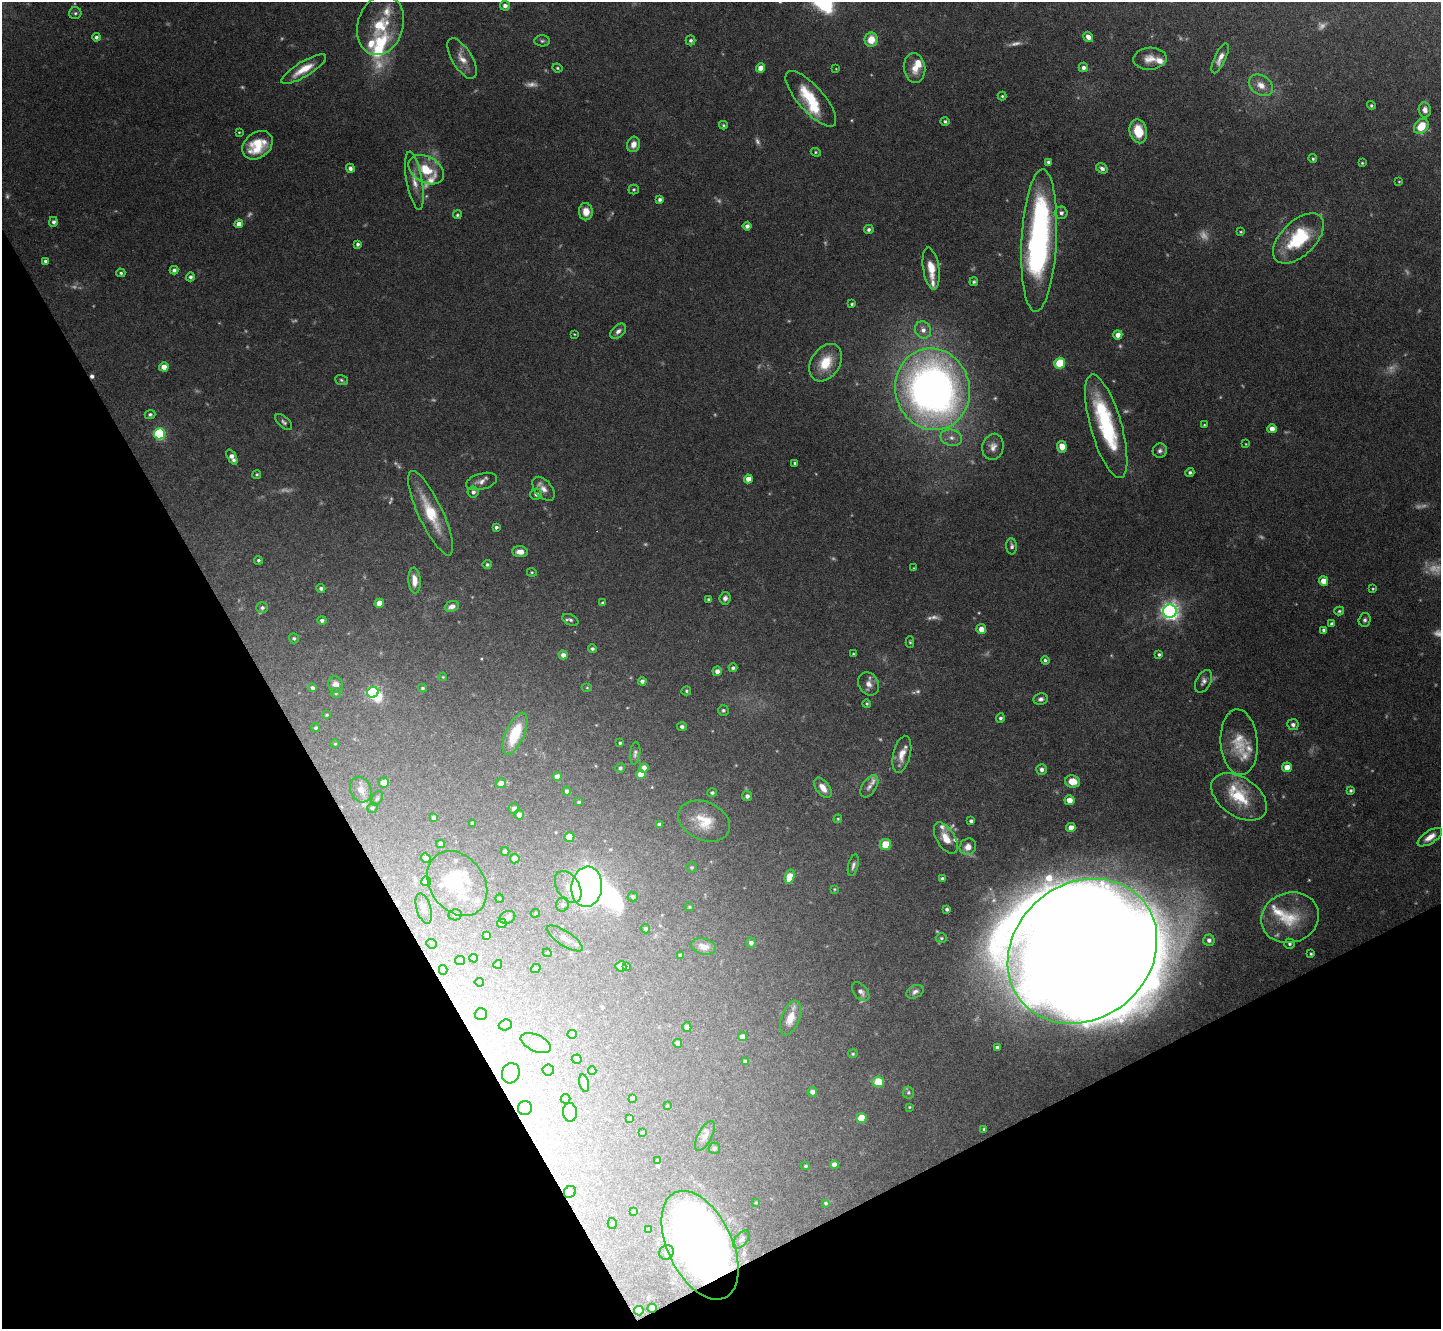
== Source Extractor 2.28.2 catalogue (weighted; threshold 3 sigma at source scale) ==
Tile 14 of 4 x 4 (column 2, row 4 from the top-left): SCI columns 1441-2879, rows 153-1479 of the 5758 x 5748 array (HDU 1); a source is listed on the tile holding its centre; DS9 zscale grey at full resolution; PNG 1443 x 1331 px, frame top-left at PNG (2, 2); each listed source drawn as its Kron ellipse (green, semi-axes under 4 px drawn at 4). Shown black and unused: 28% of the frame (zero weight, under 5 of 10 exposures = <1% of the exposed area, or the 3 px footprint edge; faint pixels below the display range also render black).
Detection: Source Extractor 2.28.2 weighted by HDU 2 'WHT'; one run over the whole footprint, this tile lists its part. Background 0.0974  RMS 0.0027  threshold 0.0112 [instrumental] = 3 sigma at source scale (4.09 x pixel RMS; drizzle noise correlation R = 1.36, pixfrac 0.8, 0.05/0.05 arcsec/px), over >= 5 px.
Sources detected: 342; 36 too faint to see at this stretch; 8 inside a brighter object's white glare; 2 cosmic-ray / hot-pixel residue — neither listed nor drawn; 22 inside a brighter listed object's ellipse — not listed separately; the other 274 listed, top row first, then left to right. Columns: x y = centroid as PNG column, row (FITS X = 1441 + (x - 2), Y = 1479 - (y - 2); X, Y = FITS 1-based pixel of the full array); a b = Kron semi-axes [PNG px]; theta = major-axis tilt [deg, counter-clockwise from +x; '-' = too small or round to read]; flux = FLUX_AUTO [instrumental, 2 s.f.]
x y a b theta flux
505 6 5 5 - 1
75 13 6 6 - 0.58
380 25 30 23 73 11
96 37 4 4 - 0.67
1088 37 5 4 - 1.6
690 40 5 5 - 0.66
871 40 7 6 - 4.6
542 41 8 5 -2 0.6
462 58 23 10 -59 3
1220 58 16 5 65 1.9
1150 59 16 11 3 2.9
1083 67 5 5 - 0.92
557 68 5 3 - 0.34
761 68 4 4 - 2.8
914 68 15 11 -83 3.2
304 69 25 7 31 5.2
836 69 4 3 - 0.19
1261 85 13 9 -35 2.7
1002 96 4 4 - 0.36
811 99 35 12 -48 10
1371 105 4 4 - 0.41
1425 110 7 6 - 1.5
945 121 4 4 - 0.54
723 125 4 3 - 0.36
1421 126 8 6 47 6
1138 131 12 8 -77 6.4
239 132 3 3 - 0.23
633 144 8 6 74 1.9
257 145 17 12 38 7.4
816 152 5 4 - 0.35
1313 159 4 4 - 0.42
1048 162 4 4 - 0.62
1362 163 3 3 - 0.27
350 168 5 4 - 0.84
1102 168 6 4 -31 0.91
426 170 19 13 -30 7.2
414 181 29 8 -80 3.4
1399 181 4 2 - 0.19
634 189 5 5 - 0.43
660 199 4 4 - 0.7
586 212 8 7 - 2.8
1061 213 6 6 - 0.92
457 215 4 4 - 0.44
53 222 5 4 - 0.82
239 224 4 4 - 2.3
747 226 4 4 - 1
869 229 5 4 - 0.6
1241 232 4 3 - 0.27
1298 238 31 17 44 17
1039 240 71 17 87 79
357 244 4 3 - 0.62
45 261 3 3 - 0.62
931 268 21 8 -81 4.3
174 270 4 4 - 0.71
121 273 4 4 - 0.42
190 277 4 4 - 0.68
974 282 4 4 - 0.48
852 304 4 3 - 0.46
923 330 9 7 -70 1.6
618 331 9 6 42 1.2
574 334 3 2 - 0.2
1118 335 4 4 - 2.2
825 363 20 14 57 7.3
1060 363 5 5 - 10
164 367 4 4 - 3
341 380 7 5 -20 0.51
933 389 41 37 -76 180
150 414 5 4 - 0.51
284 422 10 5 -42 0.75
1204 425 4 3 - 0.29
1106 426 54 15 -74 25
1272 429 4 4 - 2
159 434 5 5 - 31
951 438 11 8 -13 1.6
1246 444 3 3 - 0.2
993 447 13 10 76 2.1
1062 447 6 5 - 3.2
1160 451 7 7 - 0.84
232 457 8 4 -62 1.9
795 463 4 3 - 0.52
1190 472 4 4 - 0.59
257 474 4 4 - 0.43
748 479 4 4 - 2.4
482 481 16 8 15 1.6
543 489 14 8 -49 1.9
473 492 5 5 - 0.83
536 494 6 5 - 1.1
431 513 46 12 -65 10
496 527 4 3 - 0.65
1012 546 8 5 -88 0.78
520 552 8 5 -4 1.8
258 560 4 4 - 0.52
487 565 4 4 - 0.55
914 568 3 3 - 0.25
532 572 5 4 - 0.33
414 580 13 6 -86 2.6
1323 581 4 4 - 3.1
321 588 4 4 - 0.59
1373 589 4 3 - 0.28
725 598 6 5 - 1.1
708 599 4 4 - 0.49
379 603 4 4 - 3.8
603 603 4 4 - 0.71
452 606 7 5 22 1.5
262 608 6 5 - 0.65
1170 611 7 6 - 140
1339 611 5 4 - 0.41
322 620 4 4 - 0.74
570 620 9 5 -27 0.72
1365 620 7 6 - 0.74
1332 624 4 4 - 0.81
981 629 5 5 - 2.6
1323 630 4 3 - 0.65
294 638 5 4 - 0.43
910 642 6 4 -89 0.4
592 649 4 4 - 0.61
853 654 3 3 - 0.29
1159 654 4 3 - 0.46
563 655 4 4 - 1.4
1045 660 4 4 - 0.52
733 668 4 4 - 0.65
717 671 4 4 - 1.4
443 677 4 3 - 0.26
642 681 4 4 - 0.86
1203 681 12 7 62 1.1
869 684 12 9 -60 1.9
335 685 8 7 - 1.8
312 688 4 3 - 0.69
423 688 4 3 - 0.41
587 688 5 3 - 0.26
686 691 5 4 - 0.39
373 692 6 5 - 43
336 693 5 5 - 0.41
1041 699 7 6 - 0.87
867 704 4 4 - 0.36
723 710 5 5 - 0.5
327 715 4 3 - 0.32
1000 718 5 4 - 0.62
1293 725 5 5 - 0.85
682 727 5 4 - 0.71
316 728 4 4 - 0.5
515 734 22 9 66 9.7
1239 742 33 18 -86 7.3
620 743 3 3 - 0.4
335 744 4 4 - 0.27
635 753 11 5 83 0.75
902 754 19 8 76 3.2
1287 767 5 5 - 4
620 768 5 4 - 0.58
644 768 4 4 - 2
1042 769 5 5 - 1
641 774 5 4 - 3
557 777 4 4 - 2.3
1073 781 7 6 - 3.4
384 783 5 5 - 3.3
501 783 5 5 - 2.1
869 786 12 7 56 1.4
823 788 11 6 -53 2.7
361 790 13 10 -66 2.8
1351 790 4 3 - 0.46
567 791 4 4 - 0.67
712 793 5 4 - 0.58
747 796 5 5 - 1.1
1239 797 31 19 -35 11
377 798 7 5 61 0.55
1069 800 5 5 - 2.6
579 802 4 3 - 0.34
372 808 5 5 - 0.51
514 808 5 5 - 1.1
519 815 5 4 - 2
434 817 4 3 - 0.82
838 819 4 3 - 0.28
704 821 27 19 -24 7.8
971 821 4 4 - 0.71
472 823 3 3 - 0.43
659 825 4 4 - 1.2
1071 828 4 4 - 2.7
569 837 5 5 - 4.3
1430 837 14 6 33 2.3
946 838 17 9 -58 3.5
441 844 4 4 - 1.2
886 845 5 5 - 6.3
968 847 8 8 - 2.3
505 851 4 4 - 1.1
426 858 5 4 - 1.2
515 859 5 4 - 4.1
853 865 11 5 75 0.84
691 867 5 5 - 0.46
790 877 7 5 72 5.5
943 879 3 3 - 0.66
426 881 5 5 - 5.1
457 883 35 27 -54 13
568 887 17 11 -58 4.1
587 887 20 15 83 98
834 889 3 3 - 0.24
633 897 5 4 - 0.65
499 899 4 4 - 0.33
562 904 7 6 - 0.92
689 907 4 3 - 0.29
424 909 16 7 -73 1.6
947 909 4 3 - 0.58
535 913 5 3 - 0.28
455 915 6 5 - 0.7
507 917 8 6 24 0.83
1290 918 29 25 18 11
502 923 5 4 - 3.2
645 929 5 4 - 0.54
486 935 4 3 - 0.75
565 938 21 7 -33 2.1
941 938 5 4 - 0.45
1209 940 5 5 - 0.95
751 943 5 5 - 1
431 944 5 4 - 0.36
1289 944 5 5 - 0.51
703 946 13 8 -14 2.3
1082 951 79 67 40 2800
547 953 4 4 - 0.31
1311 954 3 3 - 0.39
681 955 4 4 - 0.97
474 958 4 4 - 1
460 960 5 4 - 0.32
498 964 4 4 - 0.53
621 966 5 5 - 3.8
627 967 4 3 - 0.58
536 968 5 4 - 0.44
443 970 5 4 - 0.36
479 982 4 4 - 0.86
861 992 11 6 -50 1.3
915 992 9 6 27 0.89
481 1014 6 5 - 0.92
790 1018 18 9 70 3.7
505 1025 7 5 17 0.55
687 1027 5 4 - 1.3
572 1034 4 4 - 2.8
742 1037 4 4 - 2.5
536 1043 16 8 -24 2.3
678 1043 4 4 - 1.9
997 1047 4 3 - 0.66
853 1054 5 4 - 0.35
577 1059 5 4 - 0.56
745 1062 4 4 - 1.2
548 1070 5 5 - 1.8
592 1070 4 3 - 0.34
511 1073 10 9 - 1.7
878 1082 6 5 - 7
584 1083 9 4 -78 0.71
812 1092 5 4 - 1.1
908 1092 6 6 - 0.54
632 1098 4 3 - 0.29
565 1099 5 5 - 0.85
667 1106 4 2 - 0.18
909 1107 4 3 - 0.25
525 1108 7 7 - 1.3
570 1112 9 7 -83 1.2
629 1118 3 3 - 0.47
861 1118 5 5 - 7.2
984 1129 3 3 - 0.35
642 1132 3 3 - 0.31
705 1136 16 7 61 1.6
714 1148 6 5 - 0.51
657 1160 4 4 - 0.32
834 1165 4 4 - 1.7
805 1166 4 3 - 0.38
570 1192 6 5 - 0.52
756 1202 3 3 - 0.26
826 1203 4 4 - 0.41
633 1212 3 2 - 0.23
612 1224 5 4 - 0.39
649 1230 4 4 - 1.1
741 1239 11 6 48 1
700 1245 58 32 -64 220
667 1252 8 7 - 0.83
652 1308 4 4 - 3.1
639 1311 5 4 - 4.3
Overlapping masked pixels (flux is a lower limit): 2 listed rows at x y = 700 1245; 652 1308